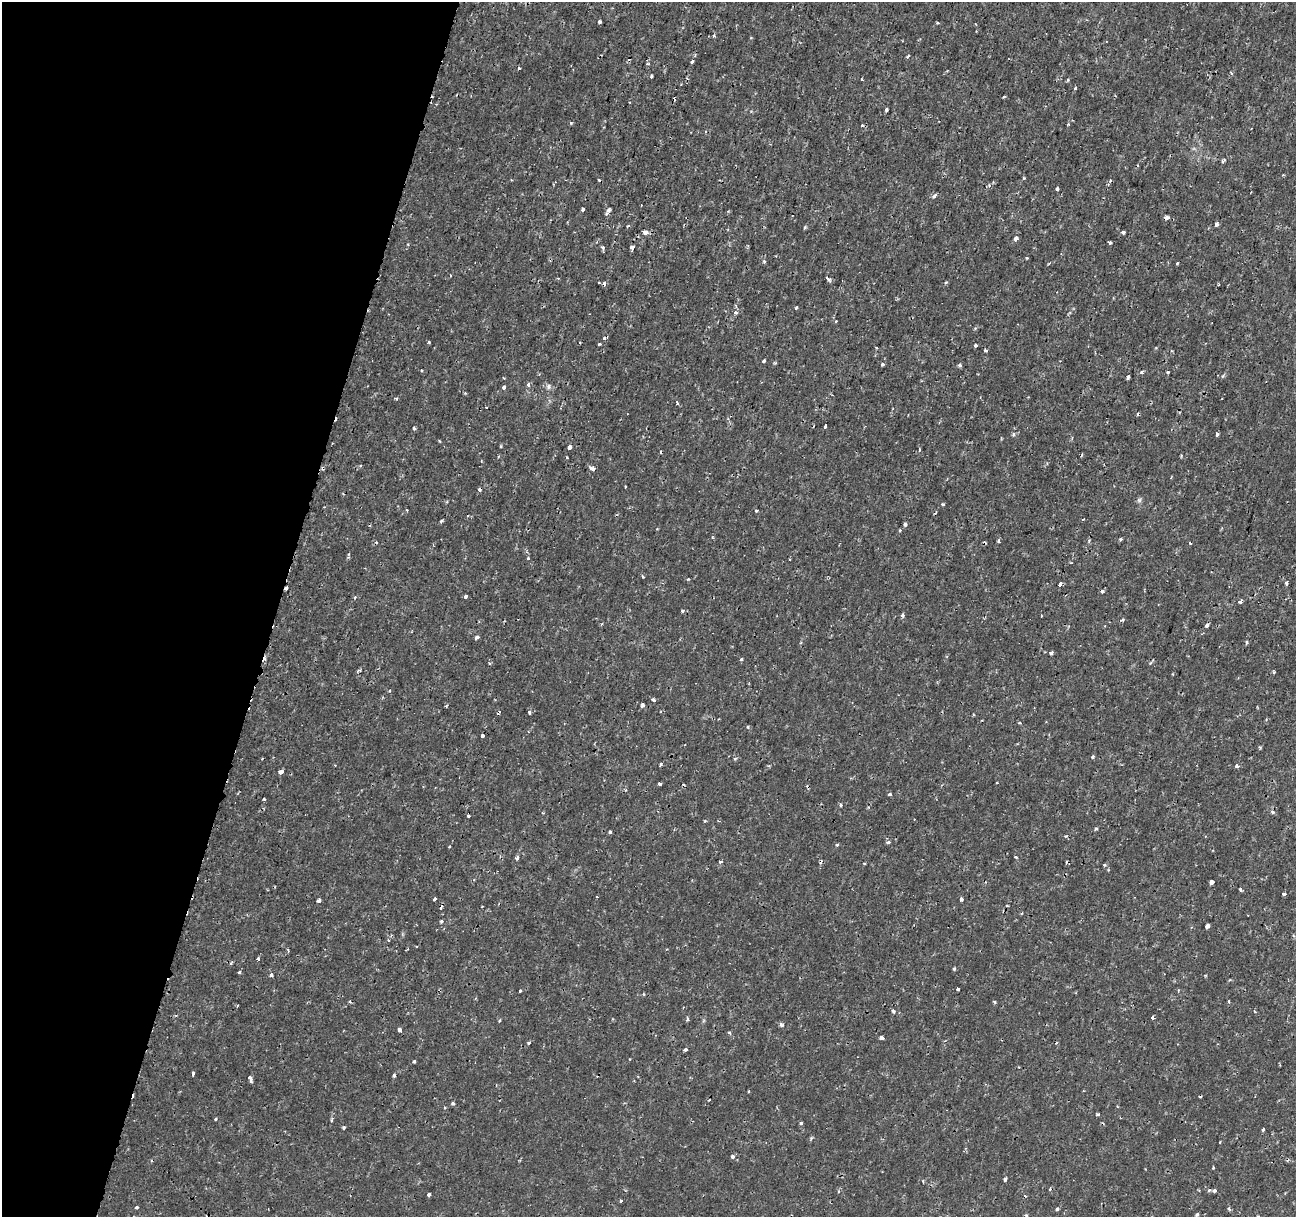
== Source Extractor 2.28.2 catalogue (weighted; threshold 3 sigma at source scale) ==
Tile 9 of 4 x 4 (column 1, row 3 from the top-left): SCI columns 18-1311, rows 1492-2706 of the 5219 x 5473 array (HDU 1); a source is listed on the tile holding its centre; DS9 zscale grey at full resolution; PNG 1298 x 1219 px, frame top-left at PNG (2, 2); no overlay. Shown black and unused: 21% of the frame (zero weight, under 2 of 3 exposures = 3% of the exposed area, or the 3 px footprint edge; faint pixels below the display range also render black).
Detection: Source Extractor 2.28.2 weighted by HDU 2 'WHT'; one run over the whole footprint, this tile lists its part. Background 4.26e-05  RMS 7.7e-04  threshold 0.00347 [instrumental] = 3 sigma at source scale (4.5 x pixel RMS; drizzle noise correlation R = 1.50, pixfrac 1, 0.0396/0.0396 arcsec/px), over >= 5 px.
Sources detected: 191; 25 cosmic-ray / hot-pixel residue — not listed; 1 inside a brighter listed object's ellipse — not listed separately; the other 165 listed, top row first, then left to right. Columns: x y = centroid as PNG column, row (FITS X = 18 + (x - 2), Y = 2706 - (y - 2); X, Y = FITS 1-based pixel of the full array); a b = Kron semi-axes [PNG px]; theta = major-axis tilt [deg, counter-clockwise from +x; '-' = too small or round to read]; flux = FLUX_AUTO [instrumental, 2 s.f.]
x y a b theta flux
599 22 4 3 - 0.3
714 36 3 3 - 0.11
908 56 5 3 - 0.085
692 62 3 3 - 0.15
648 64 4 3 - 0.081
519 68 3 3 - 0.074
651 76 3 2 - 0.1
862 79 3 2 - 0.1
1068 79 4 3 - 0.08
681 84 3 2 - 0.056
1075 88 3 3 - 0.057
886 110 3 3 - 0.39
571 123 4 4 - 0.084
1057 189 3 3 - 0.3
934 196 5 3 - 0.24
583 209 4 3 - 0.28
606 214 5 4 - 0.14
1166 217 5 5 - 0.18
1217 224 5 4 - 0.19
645 232 4 4 - 0.39
1123 232 4 3 - 0.36
1016 238 4 3 - 0.71
1110 242 3 3 - 0.14
602 247 6 4 -71 0.12
632 248 4 3 - 0.75
1027 258 4 2 - 0.059
764 261 4 4 - 0.13
1177 263 3 3 - 0.2
828 279 7 3 -43 0.22
946 282 5 3 - 0.075
599 283 2 2 - 0.086
796 308 3 3 - 0.12
736 313 3 3 - 0.41
605 338 5 4 - 0.18
429 342 4 3 - 0.078
599 344 3 2 - 0.1
976 345 3 3 - 0.22
986 350 3 3 - 0.11
763 361 3 3 - 0.17
882 364 3 3 - 0.23
959 365 5 4 - 0.11
421 370 3 2 - 0.065
1142 372 3 3 - 0.25
1167 373 3 3 - 0.14
1128 377 4 3 - 0.2
528 385 4 3 - 0.22
504 387 4 3 - 0.49
549 387 9 4 89 0.16
396 398 4 3 - 0.091
677 402 5 3 - 0.11
486 407 3 2 - 0.068
825 426 4 3 - 0.19
414 428 3 3 - 0.3
1217 434 3 3 - 0.25
1013 435 5 4 - 0.13
570 447 4 3 - 1.1
919 450 4 2 - 0.087
498 456 4 3 - 0.066
593 469 4 3 - 0.53
1139 500 7 4 72 0.13
943 504 4 3 - 0.17
407 510 3 3 - 0.065
756 511 3 3 - 0.17
468 516 4 3 - 0.08
1083 519 4 2 - 0.054
441 521 5 3 - 0.094
905 524 4 4 - 0.14
1121 539 4 3 - 0.083
998 541 3 3 - 0.12
1190 543 4 3 - 0.068
528 558 3 3 - 0.18
789 559 3 2 - 0.082
643 577 4 3 - 0.07
688 579 3 3 - 0.064
1286 583 4 3 - 0.22
1060 584 4 3 - 0.3
286 588 4 3 - 0.18
1102 591 3 3 - 0.27
465 596 4 3 - 0.42
355 597 4 3 - 0.071
1240 602 4 3 - 0.17
683 611 3 3 - 0.18
902 615 4 3 - 0.2
1041 616 3 2 - 0.053
1207 625 5 4 - 0.15
477 637 4 3 - 0.27
1246 642 4 4 - 0.12
1051 653 4 4 - 0.15
741 659 3 3 - 0.18
1274 672 4 3 - 0.089
653 700 4 3 - 0.28
642 705 4 4 - 0.18
498 712 6 3 50 0.12
529 713 4 3 - 0.12
482 735 3 3 - 0.56
1093 757 4 3 - 0.13
661 764 4 3 - 0.14
1237 766 4 3 - 0.23
281 772 4 3 - 0.66
659 784 3 3 - 0.35
890 794 4 3 - 0.11
264 799 3 3 - 0.08
840 805 4 4 - 0.14
1272 812 5 4 - 0.14
468 816 3 3 - 0.23
1096 829 5 3 - 0.078
610 832 3 3 - 0.22
888 842 4 4 - 0.19
837 845 3 3 - 0.24
449 846 3 2 - 0.092
1016 857 4 3 - 0.084
517 858 4 3 - 0.32
720 862 3 3 - 0.24
864 863 4 2 - 0.055
1104 865 5 4 - 0.095
1212 882 4 3 - 1
1241 889 3 3 - 0.19
1284 894 3 3 - 0.16
597 897 3 2 - 0.16
434 899 3 3 - 0.42
961 899 4 3 - 0.28
319 901 4 3 - 0.38
441 921 3 3 - 0.15
1207 926 4 4 - 0.6
288 951 4 4 - 0.076
258 958 3 3 - 0.29
954 969 4 3 - 0.098
239 972 3 3 - 0.099
271 975 4 3 - 0.19
958 989 4 3 - 0.22
520 991 3 2 - 0.15
994 1002 4 3 - 0.093
893 1011 4 3 - 0.14
1153 1017 4 3 - 0.28
687 1019 5 4 - 0.11
500 1021 4 2 - 0.085
782 1025 4 3 - 0.37
399 1030 4 3 - 0.76
729 1033 4 3 - 0.11
882 1038 4 3 - 0.49
529 1043 5 4 - 0.087
685 1050 4 3 - 0.19
414 1061 3 3 - 0.13
193 1074 4 3 - 0.51
394 1076 4 3 - 0.13
250 1078 7 3 -60 0.22
453 1103 4 3 - 0.14
1097 1114 4 3 - 0.088
216 1119 3 3 - 0.12
801 1123 3 3 - 0.16
344 1128 3 3 - 0.16
1263 1130 3 3 - 0.13
812 1138 5 4 - 0.098
732 1157 5 5 - 0.18
1213 1167 3 3 - 0.077
1005 1179 5 3 - 0.15
1209 1190 5 4 - 0.1
1214 1191 4 3 - 0.14
429 1195 4 3 - 0.23
621 1201 4 3 - 0.07
137 1207 4 3 - 0.12
1057 1209 3 3 - 0.16
1229 1209 4 3 - 0.12
1197 1214 3 3 - 0.18
1026 1215 4 3 - 0.071
Overlapping masked pixels (flux is a lower limit): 3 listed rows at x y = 1166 217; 286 588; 498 712